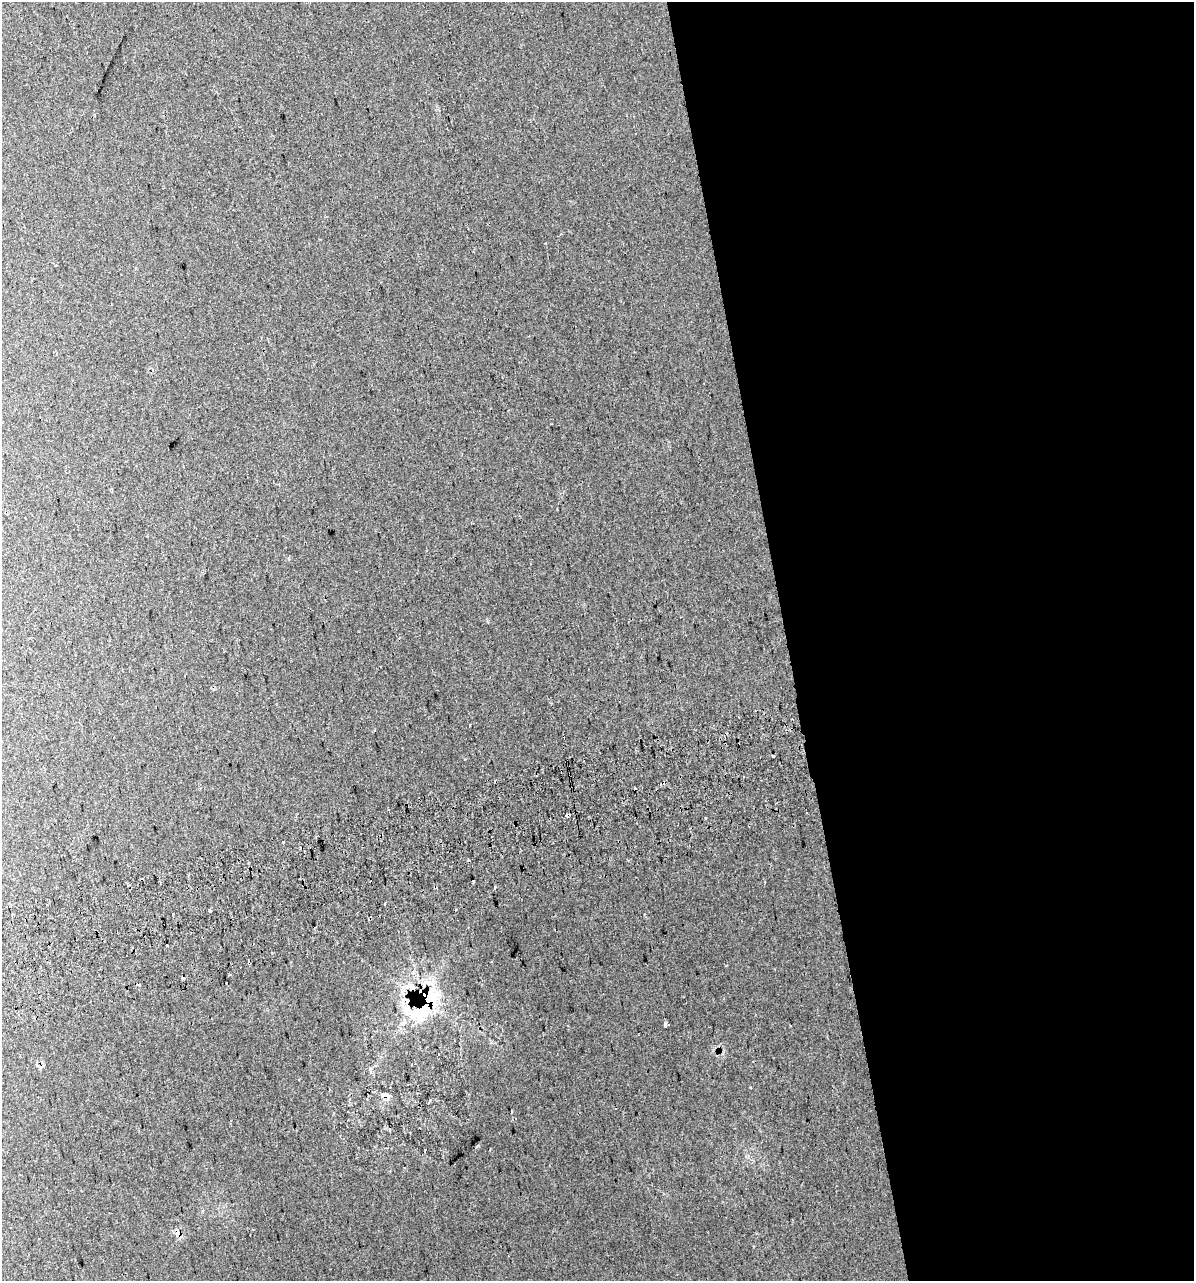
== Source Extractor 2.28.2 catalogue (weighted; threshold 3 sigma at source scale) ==
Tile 8 of 4 x 4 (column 4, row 2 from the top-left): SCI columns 3631-4822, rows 2599-3877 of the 4924 x 5196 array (HDU 1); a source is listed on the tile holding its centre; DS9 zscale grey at full resolution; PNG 1196 x 1283 px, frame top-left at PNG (2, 2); no overlay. Shown black and unused: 34% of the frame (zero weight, under 2 of 3 exposures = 2% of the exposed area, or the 3 px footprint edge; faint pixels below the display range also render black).
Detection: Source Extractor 2.28.2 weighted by HDU 2 'WHT'; one run over the whole footprint, this tile lists its part. Background 0.0387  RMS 0.01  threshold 0.0466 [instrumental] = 3 sigma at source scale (4.5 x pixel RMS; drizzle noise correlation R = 1.50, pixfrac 1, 0.0396/0.0396 arcsec/px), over >= 5 px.
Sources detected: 28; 6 cosmic-ray / hot-pixel residue — not listed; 3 inside a brighter listed object's ellipse — not listed separately; the other 19 listed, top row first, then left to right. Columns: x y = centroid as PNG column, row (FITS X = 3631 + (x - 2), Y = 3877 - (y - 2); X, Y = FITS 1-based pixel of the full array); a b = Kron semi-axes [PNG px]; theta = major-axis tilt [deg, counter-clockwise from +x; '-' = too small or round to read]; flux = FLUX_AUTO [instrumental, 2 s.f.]
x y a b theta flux
469 724 3 3 - 4.6
375 730 3 3 - 0.83
773 756 3 2 - 1.5
567 815 4 3 - 13
283 841 3 3 - 17
473 881 3 3 - 2.2
495 888 3 3 - 1.4
384 903 3 3 - 2.2
210 911 3 3 - 7.8
167 945 3 3 - 5.9
229 975 3 2 - 1.5
183 978 4 3 - 4.4
429 983 26 10 0 18
421 1011 37 20 32 66
666 1025 4 3 - 41
385 1095 14 8 -25 5.5
512 1112 3 3 - 12
424 1150 3 3 - 3.7
178 1233 5 5 - 10
Overlapping masked pixels (flux is a lower limit): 5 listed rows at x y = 567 815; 429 983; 421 1011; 385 1095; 178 1233